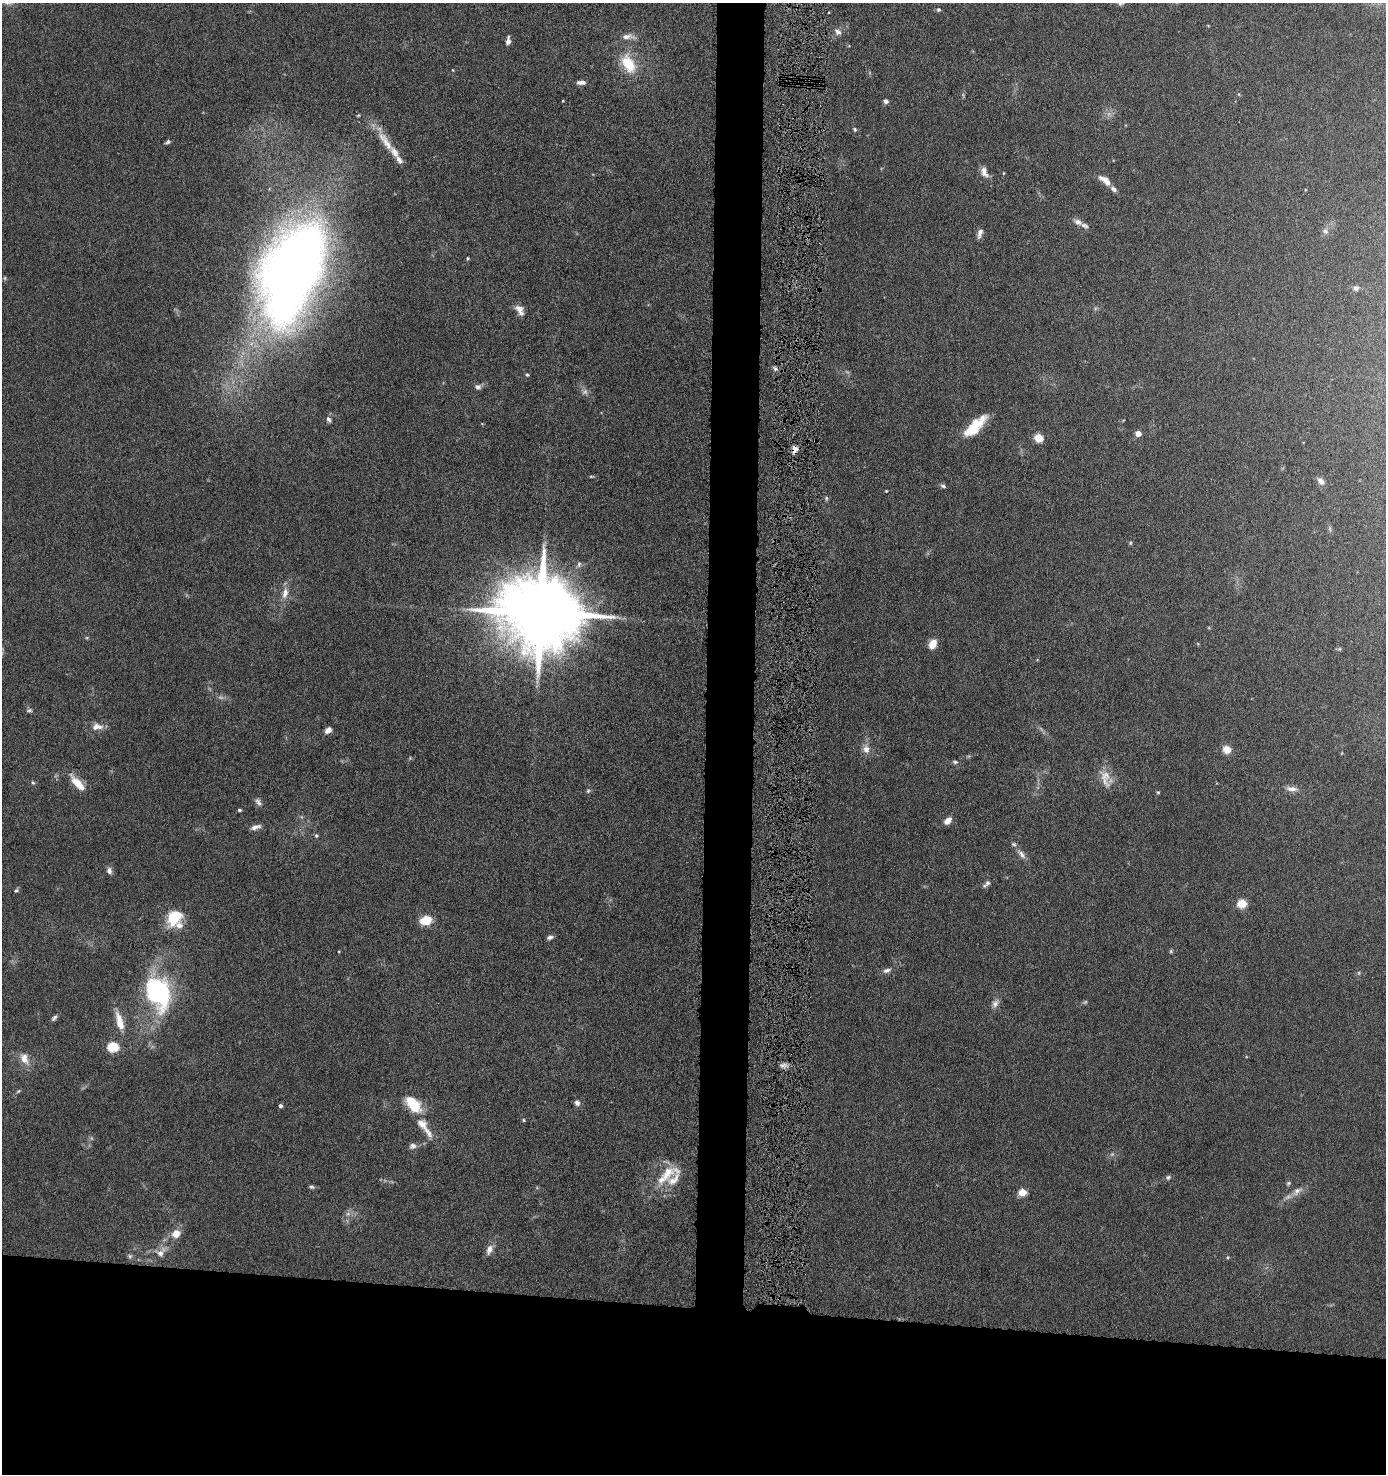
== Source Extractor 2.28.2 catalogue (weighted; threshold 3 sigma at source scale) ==
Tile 8 of 3 x 3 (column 2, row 3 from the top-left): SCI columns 1495-2878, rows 5-1476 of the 4507 x 4427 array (HDU 1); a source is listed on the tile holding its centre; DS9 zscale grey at full resolution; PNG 1388 x 1476 px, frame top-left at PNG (2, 3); no overlay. Shown black and unused: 15% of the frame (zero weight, under 6 of 11 exposures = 3% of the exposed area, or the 3 px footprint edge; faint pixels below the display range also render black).
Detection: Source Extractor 2.28.2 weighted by HDU 2 'WHT'; one run over the whole footprint, this tile lists its part. Background 0.0677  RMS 0.0054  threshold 0.022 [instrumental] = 3 sigma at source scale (4.09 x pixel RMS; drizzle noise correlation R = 1.36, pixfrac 0.8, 0.05/0.05 arcsec/px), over >= 5 px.
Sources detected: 113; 5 too faint to see at this stretch — not listed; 11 inside a brighter listed object's ellipse — not listed separately; the other 97 listed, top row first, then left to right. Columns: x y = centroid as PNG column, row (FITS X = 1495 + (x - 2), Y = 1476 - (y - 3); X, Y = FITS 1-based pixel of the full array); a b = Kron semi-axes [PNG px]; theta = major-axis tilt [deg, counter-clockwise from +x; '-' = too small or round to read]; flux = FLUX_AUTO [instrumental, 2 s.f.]
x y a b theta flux
939 10 5 5 - 1.1
838 32 10 7 -42 2.3
628 36 21 8 -1 4.1
508 41 9 5 85 2.5
628 64 23 14 -62 17
453 70 4 4 - 0.38
581 82 10 5 3 2.3
563 101 3 3 - 0.39
886 101 6 5 - 1.4
855 129 5 4 - 0.82
168 142 7 5 29 1
385 142 37 10 -56 11
984 172 15 8 -66 3.8
1003 173 4 3 - 0.42
1105 180 18 7 -37 5.1
1078 222 11 7 -23 2.5
1325 231 9 7 -42 1.7
980 233 12 6 75 2.4
467 258 4 3 - 0.63
293 270 75 39 68 750
1356 288 7 7 - 1.5
520 310 16 9 -56 3.9
775 369 6 5 - 1.2
527 375 5 4 - 0.84
478 387 8 7 - 1.9
585 392 10 7 56 1.8
329 419 8 5 -63 1.5
974 428 28 13 43 14
1138 433 4 4 - 5.6
1039 438 5 5 - 20
795 449 10 6 81 3.3
591 476 5 4 - 0.61
1321 481 10 7 -53 2.6
943 486 7 5 -21 1.2
886 491 3 3 - 0.47
826 498 6 4 84 0.83
1330 528 8 4 90 0.92
1130 543 5 5 - 0.66
285 593 15 8 78 4.6
540 613 21 18 -11 8000
933 644 11 8 66 5.2
1339 649 5 5 - 0.77
29 710 8 5 7 1.1
97 727 16 9 3 4.1
328 730 7 5 39 3
866 749 11 9 -70 3.6
1227 749 6 6 - 8.8
955 762 8 5 -9 1
1105 775 18 15 -35 7.4
33 783 6 5 - 0.78
77 783 21 8 -48 8.8
1292 789 17 7 -6 3.3
588 791 6 5 - 0.93
1158 792 5 4 - 0.57
258 802 12 6 -51 1.9
239 810 4 3 - 0.89
948 821 7 5 44 5.2
255 827 13 5 17 2.5
316 835 5 4 - 0.75
1021 854 15 7 -49 3.1
109 871 9 6 -81 2
988 883 8 7 - 1.6
16 890 6 5 - 0.97
1242 903 5 5 - 23
174 917 21 15 51 16
425 920 12 8 14 10
550 937 8 5 13 1.5
887 970 12 6 16 2
1359 973 6 3 -72 0.59
158 993 31 21 -67 74
1085 1002 7 4 44 0.77
995 1003 12 8 58 2.6
54 1018 9 5 46 1.3
119 1021 26 9 -75 7.6
112 1047 6 5 - 39
24 1059 17 11 -61 5.8
783 1065 10 5 0 2.1
18 1091 6 5 - 0.77
577 1103 7 6 - 1.8
413 1104 22 12 -48 15
280 1106 4 4 - 1.5
524 1120 5 3 - 0.51
422 1124 16 12 -49 5.8
413 1146 9 7 11 2.1
1112 1154 7 5 43 1.1
667 1173 25 15 55 12
1168 1177 7 6 - 1.2
1288 1183 7 5 40 0.83
312 1187 7 5 -11 0.97
1297 1191 16 8 41 4.2
1022 1192 5 5 - 15
348 1214 7 6 - 1.8
176 1234 10 9 - 5.6
489 1249 13 8 69 3.5
160 1253 15 10 51 4.9
130 1256 6 6 - 1
1228 1257 5 4 - 0.58
Overlapping masked pixels (flux is a lower limit): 1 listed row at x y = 795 449